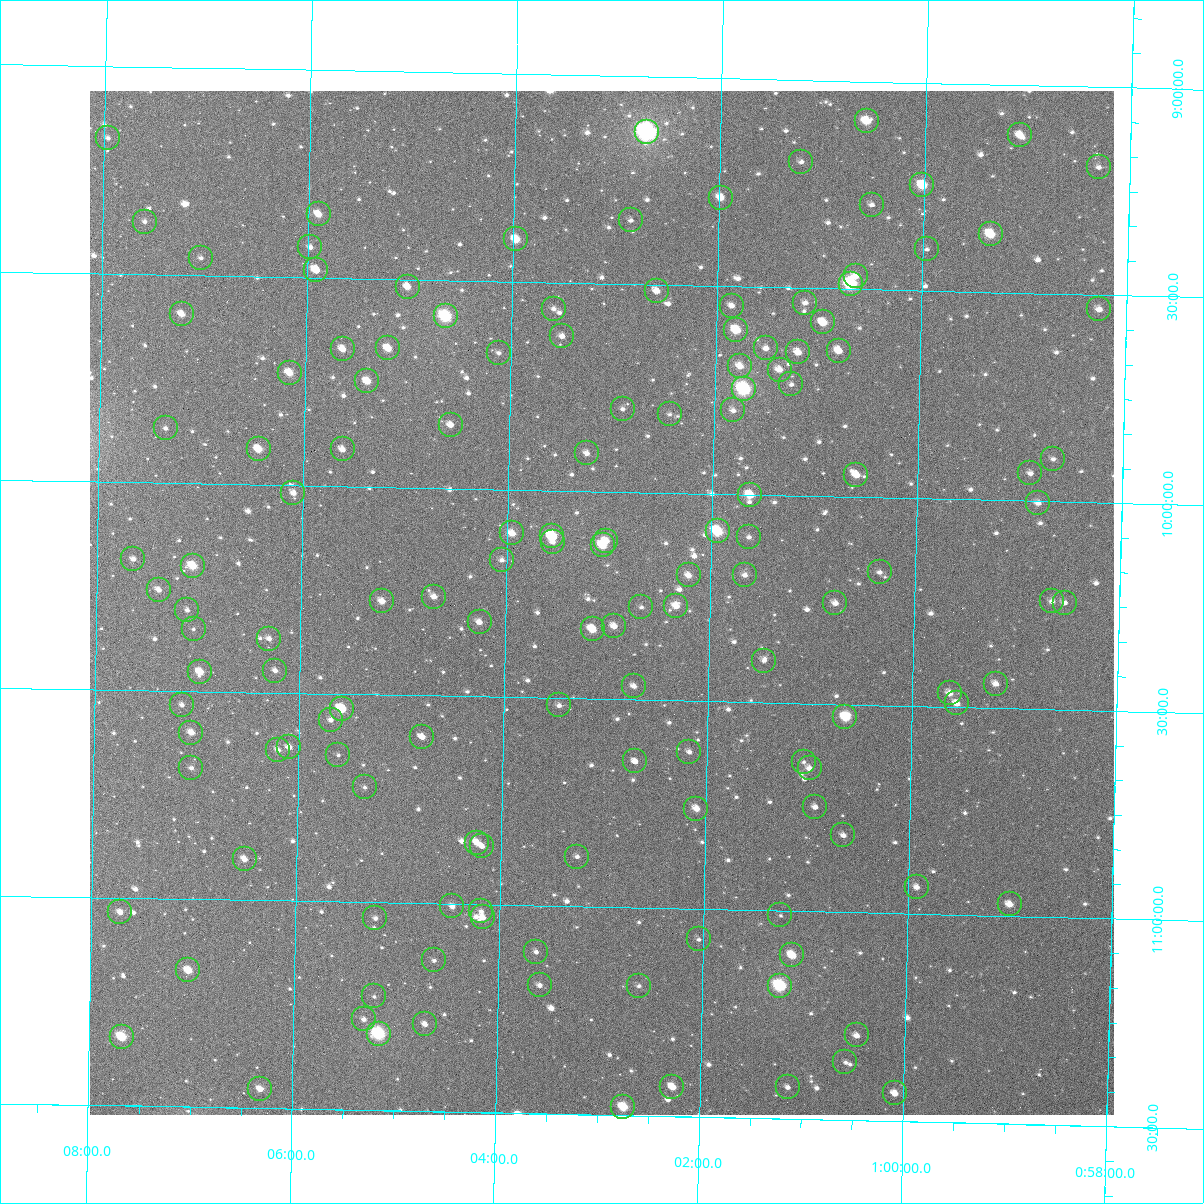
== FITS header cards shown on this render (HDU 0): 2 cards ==
NAXIS1  =                 1024
NAXIS2  =                 1024

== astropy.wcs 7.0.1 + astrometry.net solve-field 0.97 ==
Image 1024 x 1024 px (HDU 0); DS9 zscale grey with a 90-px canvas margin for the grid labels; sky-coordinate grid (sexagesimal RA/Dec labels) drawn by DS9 from the SOLVED WCS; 142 Tycho-2 reference stars matched to detected sources circled (green)
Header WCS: RA---TAN-SIP/DEC--TAN-SIP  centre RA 01:03:04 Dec +10:16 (15.77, +10.27 deg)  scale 8.66 arcsec/px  FOV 147.9' x 147.9'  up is +179 deg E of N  parity flipped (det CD > 0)
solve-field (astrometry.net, Tycho-2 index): VERIFIED the header's WCS against the Tycho-2 star catalogue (verified at 6 index scales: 6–142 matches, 0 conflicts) and refined it, rather than solving blind
Solved WCS: RA---TAN-SIP/DEC--TAN-SIP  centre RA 01:03:04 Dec +10:16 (15.77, +10.27 deg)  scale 8.66 arcsec/px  FOV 147.9' x 147.9'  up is +179 deg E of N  parity flipped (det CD > 0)
The solver's refit moves the header's centre by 0.25 arcsec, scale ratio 0.9999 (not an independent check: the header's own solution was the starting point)
Tycho-2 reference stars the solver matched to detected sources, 142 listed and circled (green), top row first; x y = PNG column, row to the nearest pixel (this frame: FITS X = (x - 90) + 1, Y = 1024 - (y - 91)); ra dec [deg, ICRS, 3 dp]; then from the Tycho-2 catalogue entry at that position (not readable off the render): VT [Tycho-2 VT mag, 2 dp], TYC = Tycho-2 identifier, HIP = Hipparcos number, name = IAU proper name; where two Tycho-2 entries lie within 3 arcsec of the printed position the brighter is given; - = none
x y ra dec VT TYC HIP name
867 121 15.143 +9.095 9.98 605-595-1 - -
647 132 15.678 +9.133 6.88 612-325-1 4878 -
1020 135 14.769 +9.121 10.68 605-445-1 - -
108 138 16.991 +9.173 11.86 612-741-1 - -
801 162 15.301 +9.197 11.78 605-1069-1 - -
1099 167 14.576 +9.193 11.75 605-404-1 - -
922 185 15.004 +9.246 9.66 605-610-1 - -
721 198 15.495 +9.287 10.45 612-404-1 - -
872 205 15.127 +9.296 11.76 605-910-1 - -
319 214 16.474 +9.347 10.35 612-377-1 - -
631 220 15.713 +9.347 12.22 612-936-1 - -
145 222 16.898 +9.372 12.28 612-728-1 - -
991 234 14.835 +9.360 9.56 605-667-1 - -
516 239 15.992 +9.398 9.94 612-395-1 - -
310 247 16.493 +9.427 11.66 612-642-1 - -
927 249 14.989 +9.400 11.65 605-701-1 - -
201 258 16.759 +9.458 12.23 612-429-1 - -
316 270 16.478 +9.481 11.20 612-645-1 - -
856 276 15.162 +9.470 11.86 605-796-1 - -
851 284 15.174 +9.487 8.78 605-534-1 4728 -
408 287 16.254 +9.517 10.86 612-830-1 - -
657 291 15.647 +9.515 11.15 612-767-1 - -
805 303 15.283 +9.535 11.98 605-421-1 - -
732 306 15.463 +9.546 11.54 612-394-1 - -
554 309 15.897 +9.563 12.24 612-546-1 - -
1099 309 14.566 +9.535 11.36 605-843-1 - -
182 314 16.804 +9.593 10.86 612-128-1 - -
446 316 16.160 +9.586 8.34 612-126-1 5048 -
823 322 15.239 +9.582 10.15 605-218-1 - -
736 330 15.450 +9.605 9.76 612-152-1 - -
562 336 15.875 +9.629 11.18 612-44-1 - -
388 348 16.299 +9.666 10.17 612-108-1 - -
766 348 15.377 +9.647 11.86 612-137-1 - -
343 349 16.409 +9.670 10.77 612-4-1 - -
839 351 15.199 +9.649 10.65 605-232-1 - -
798 352 15.298 +9.655 10.53 605-240-1 - -
499 353 16.029 +9.672 12.24 612-67-1 - -
740 366 15.439 +9.691 10.81 612-124-1 - -
780 370 15.342 +9.698 10.91 612-200-1 - -
290 373 16.538 +9.729 10.04 612-2-1 - -
367 381 16.348 +9.746 10.24 612-178-1 - -
791 384 15.313 +9.733 11.92 605-127-1 - -
744 389 15.429 +9.746 7.96 612-182-1 4806 -
623 409 15.723 +9.801 12.01 612-27-1 - -
733 410 15.453 +9.799 11.28 612-81-1 - -
670 414 15.608 +9.811 12.52 612-194-1 - -
451 425 16.142 +9.848 11.23 612-72-1 - -
166 428 16.838 +9.869 12.05 612-203-1 - -
259 449 16.611 +9.915 10.12 612-201-1 - -
343 449 16.405 +9.911 10.96 612-54-1 - -
587 453 15.809 +9.909 11.53 612-103-1 - -
1053 459 14.670 +9.897 11.81 605-238-1 - -
1030 473 14.725 +9.933 11.47 605-170-1 - -
856 475 15.149 +9.947 10.84 605-49-1 - -
293 493 16.523 +10.018 11.27 615-899-1 - -
750 495 15.408 +10.001 9.91 615-620-1 - -
1038 503 14.704 +10.004 11.50 608-522-1 - -
718 531 15.485 +10.090 9.30 615-340-1 4823 -
512 533 15.987 +10.105 10.47 615-702-1 - -
552 536 15.889 +10.110 9.49 615-486-1 - -
749 537 15.408 +10.102 11.76 615-502-1 - -
606 541 15.757 +10.118 10.87 615-350-1 - -
553 542 15.888 +10.125 11.79 615-814-1 - -
603 545 15.766 +10.130 9.89 615-650-1 - -
133 559 16.912 +10.184 11.16 615-447-1 - -
502 560 16.011 +10.170 11.84 615-460-1 - -
193 566 16.766 +10.198 9.72 615-743-1 - -
880 572 15.086 +10.180 12.58 608-888-1 - -
689 575 15.554 +10.198 10.83 615-822-1 - -
745 575 15.416 +10.194 11.70 615-243-1 - -
159 590 16.849 +10.257 11.18 615-726-1 - -
434 597 16.175 +10.261 11.10 615-148-1 - -
382 601 16.302 +10.275 10.71 615-833-1 5092 -
1052 601 14.664 +10.240 11.95 608-582-1 - -
835 603 15.193 +10.257 10.93 608-20-1 - -
1065 603 14.633 +10.243 11.63 608-210-1 - -
676 606 15.583 +10.271 10.58 615-364-1 - -
641 607 15.668 +10.277 12.14 615-484-1 - -
187 610 16.778 +10.305 11.84 615-955-1 - -
480 622 16.062 +10.321 10.78 615-489-1 - -
614 626 15.733 +10.324 10.92 615-463-1 - -
194 629 16.762 +10.351 12.14 615-737-1 - -
593 629 15.786 +10.332 9.84 615-807-1 - -
269 639 16.576 +10.370 11.52 615-908-1 - -
764 661 15.365 +10.399 11.85 615-569-1 - -
275 671 16.559 +10.447 11.41 615-612-1 - -
200 672 16.744 +10.453 10.45 615-56-1 - -
996 684 14.797 +10.442 11.65 608-1000-1 - -
634 686 15.681 +10.467 11.69 615-532-1 - -
950 693 14.909 +10.467 11.10 608-580-1 4644 -
957 703 14.891 +10.491 11.05 608-918-1 - -
182 705 16.786 +10.533 12.53 615-512-1 - -
559 705 15.864 +10.517 11.99 615-396-1 - -
342 709 16.395 +10.536 9.45 615-594-1 - -
845 717 15.163 +10.531 9.46 608-100-1 - -
331 720 16.422 +10.563 12.35 615-157-1 - -
191 733 16.762 +10.600 10.85 615-253-1 - -
422 737 16.197 +10.600 11.31 615-410-1 - -
289 747 16.522 +10.631 11.28 615-851-1 - -
278 750 16.549 +10.638 11.89 615-196-1 - -
689 752 15.543 +10.622 12.20 615-935-1 - -
338 755 16.402 +10.648 12.38 615-409-1 - -
635 761 15.675 +10.648 12.15 615-10-1 - -
804 762 15.263 +10.640 12.23 608-546-1 - -
191 768 16.761 +10.685 11.99 615-60-1 - -
810 768 15.248 +10.656 11.21 608-282-1 - -
365 787 16.335 +10.724 12.42 615-290-1 - -
815 807 15.232 +10.748 11.99 608-374-1 - -
696 809 15.522 +10.759 10.63 615-574-1 - -
843 835 15.161 +10.815 11.67 608-30-1 - -
477 843 16.058 +10.851 10.82 615-952-1 - -
482 846 16.046 +10.860 11.96 615-703-1 - -
577 857 15.812 +10.880 12.07 615-401-1 - -
245 859 16.626 +10.902 11.19 615-819-1 - -
917 887 14.978 +10.935 11.23 608-472-1 - -
1010 904 14.750 +10.971 10.84 608-268-1 - -
452 906 16.115 +11.006 11.14 615-962-1 - -
481 911 16.044 +11.017 11.81 615-375-1 - -
120 912 16.929 +11.035 10.97 615-980-1 - -
780 915 15.311 +11.011 12.26 608-586-1 - -
483 917 16.040 +11.031 11.20 615-408-1 - -
375 918 16.303 +11.038 11.86 615-966-1 - -
699 939 15.510 +11.073 11.80 615-927-1 - -
536 952 15.908 +11.111 11.88 615-600-1 - -
792 955 15.280 +11.106 10.12 608-1059-1 - -
434 960 16.157 +11.137 12.52 615-830-1 - -
188 970 16.759 +11.172 10.16 615-57-1 - -
540 985 15.896 +11.192 12.18 615-911-1 - -
639 986 15.654 +11.188 12.18 615-514-1 - -
780 986 15.308 +11.180 8.24 608-1023-1 4765 -
374 996 16.303 +11.227 12.64 615-972-1 - -
364 1019 16.327 +11.282 11.57 615-23-1 - -
425 1024 16.177 +11.291 11.32 615-205-1 - -
379 1034 16.290 +11.316 8.14 615-339-1 5086 -
857 1035 15.117 +11.296 11.25 608-1001-1 - -
122 1037 16.920 +11.334 9.23 615-839-1 - -
845 1062 15.143 +11.360 12.03 608-469-1 - -
672 1087 15.567 +11.429 10.50 615-603-1 - -
788 1087 15.284 +11.424 11.51 608-591-1 - -
260 1089 16.578 +11.454 10.65 615-916-1 - -
895 1093 15.021 +11.433 10.78 608-645-1 - -
623 1107 15.686 +11.480 9.46 615-445-1 4884 -